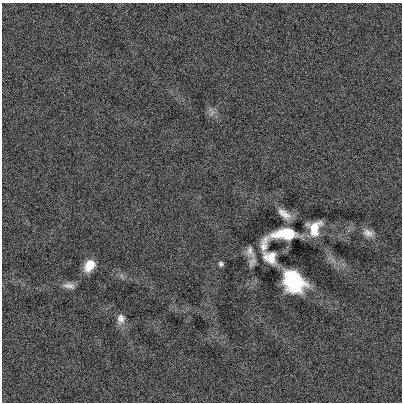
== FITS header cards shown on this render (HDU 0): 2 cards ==
NAXIS1  =                  400
NAXIS2  =                  400

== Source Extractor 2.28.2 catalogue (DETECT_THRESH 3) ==
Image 400 x 400 px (HDU 0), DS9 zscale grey, 1 PNG px = 1 image px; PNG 404 x 404 px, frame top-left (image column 1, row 400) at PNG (2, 3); no overlay
Background 1.06e-04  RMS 0.11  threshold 0.316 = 3 sigma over >= 5 px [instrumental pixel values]
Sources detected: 12; all 12 listed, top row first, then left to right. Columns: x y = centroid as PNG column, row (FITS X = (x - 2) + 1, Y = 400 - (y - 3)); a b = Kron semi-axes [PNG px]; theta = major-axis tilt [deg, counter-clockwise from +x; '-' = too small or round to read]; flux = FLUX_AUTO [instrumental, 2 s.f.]
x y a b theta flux
284 214 16 7 -38 62
314 228 13 10 70 130
368 233 14 9 -19 46
286 234 20 8 2 270
264 244 21 9 73 64
250 252 18 11 -72 54
270 257 18 14 -41 97
221 264 5 5 - 16
89 265 12 8 55 120
293 281 20 15 -48 560
69 286 15 7 -6 39
121 319 13 10 -88 46